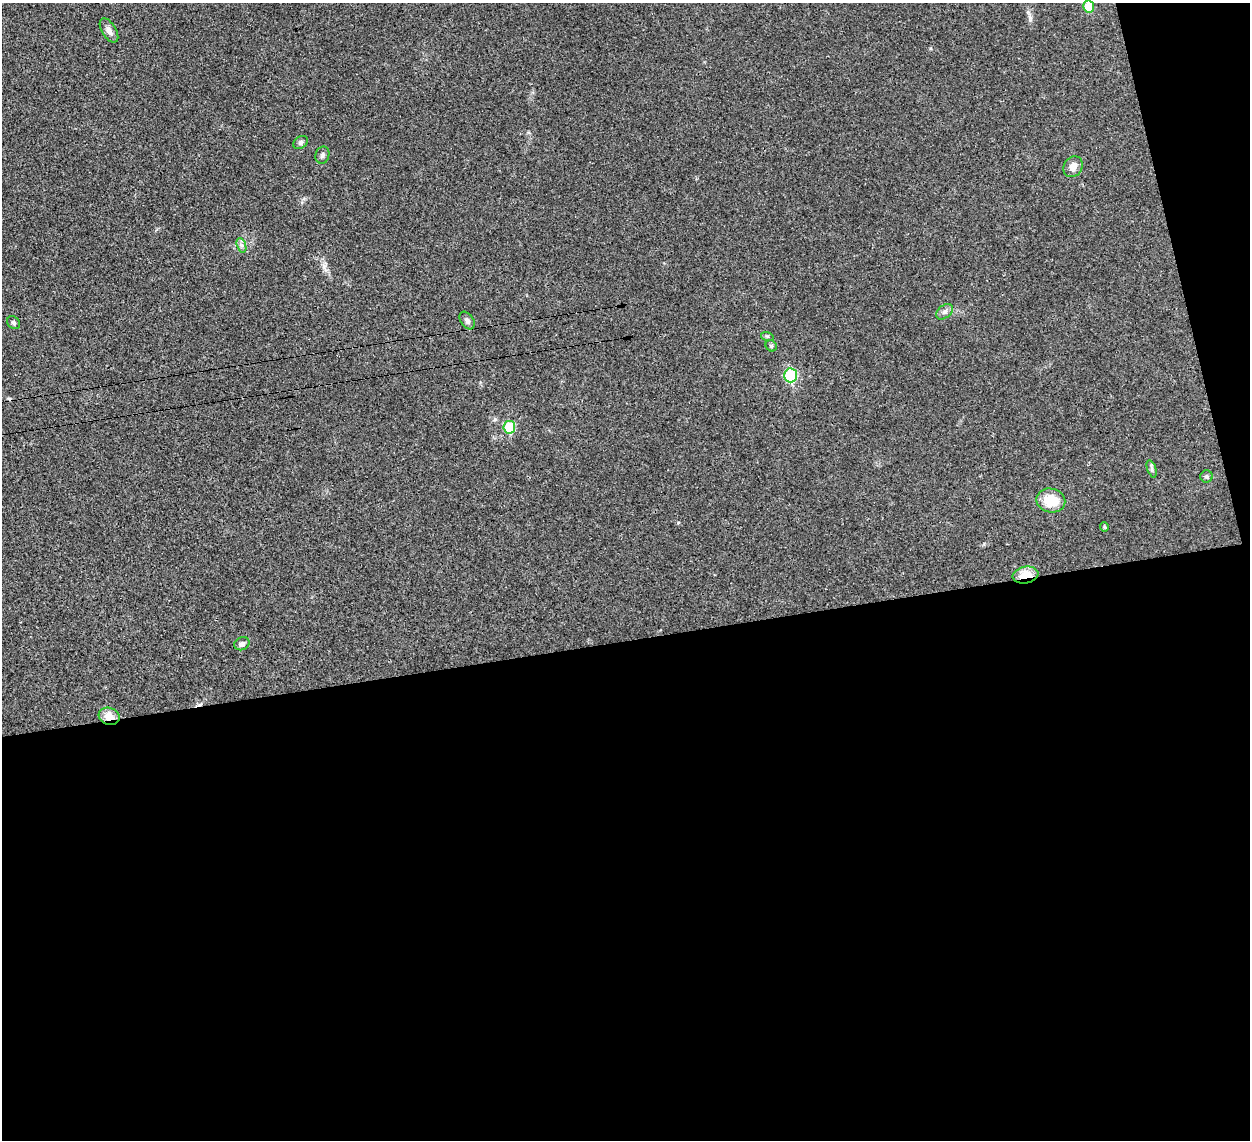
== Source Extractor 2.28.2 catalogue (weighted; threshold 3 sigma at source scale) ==
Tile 16 of 4 x 4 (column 4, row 4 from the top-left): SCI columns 3782-5029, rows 292-1429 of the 5065 x 5020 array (HDU 1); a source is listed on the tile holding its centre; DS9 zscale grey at full resolution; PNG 1252 x 1142 px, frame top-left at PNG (2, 3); each listed source drawn as its Kron ellipse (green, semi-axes under 4 px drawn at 4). Shown black and unused: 47% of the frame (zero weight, under 3 of 4 exposures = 2% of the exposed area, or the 3 px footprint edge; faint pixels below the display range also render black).
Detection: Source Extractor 2.28.2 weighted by HDU 2 'WHT'; one run over the whole footprint, this tile lists its part. Background 0.0282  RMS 0.0046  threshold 0.0209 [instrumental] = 3 sigma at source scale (4.5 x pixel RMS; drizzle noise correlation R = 1.50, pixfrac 1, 0.05/0.05 arcsec/px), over >= 5 px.
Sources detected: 21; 1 cosmic-ray / hot-pixel residue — neither listed nor drawn; the other 20 listed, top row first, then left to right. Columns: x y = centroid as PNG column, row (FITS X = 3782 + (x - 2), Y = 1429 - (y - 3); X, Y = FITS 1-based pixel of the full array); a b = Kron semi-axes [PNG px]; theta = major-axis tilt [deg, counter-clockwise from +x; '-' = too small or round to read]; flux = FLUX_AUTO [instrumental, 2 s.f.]
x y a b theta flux
1089 6 6 5 - 10
109 30 13 7 -58 2.6
301 142 8 5 36 1.2
322 155 9 7 73 1.4
1073 167 11 9 56 3.2
241 245 7 4 -71 1.3
944 312 9 6 39 1.7
467 321 10 6 -55 1.7
13 323 7 5 -47 0.95
767 336 6 4 -18 0.66
771 346 6 5 - 0.81
790 375 7 6 - 36
509 427 6 6 - 20
1152 469 9 4 -72 0.96
1207 476 6 6 - 0.94
1051 500 14 12 -12 11
1104 527 5 4 - 0.57
1025 575 13 8 12 8.8
242 644 8 6 24 1.5
109 716 10 8 -17 5.8
Overlapping masked pixels (flux is a lower limit): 2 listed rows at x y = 1025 575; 109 716
Isophote crosses this tile's border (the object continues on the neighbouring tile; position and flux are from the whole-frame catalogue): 1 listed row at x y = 1089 6